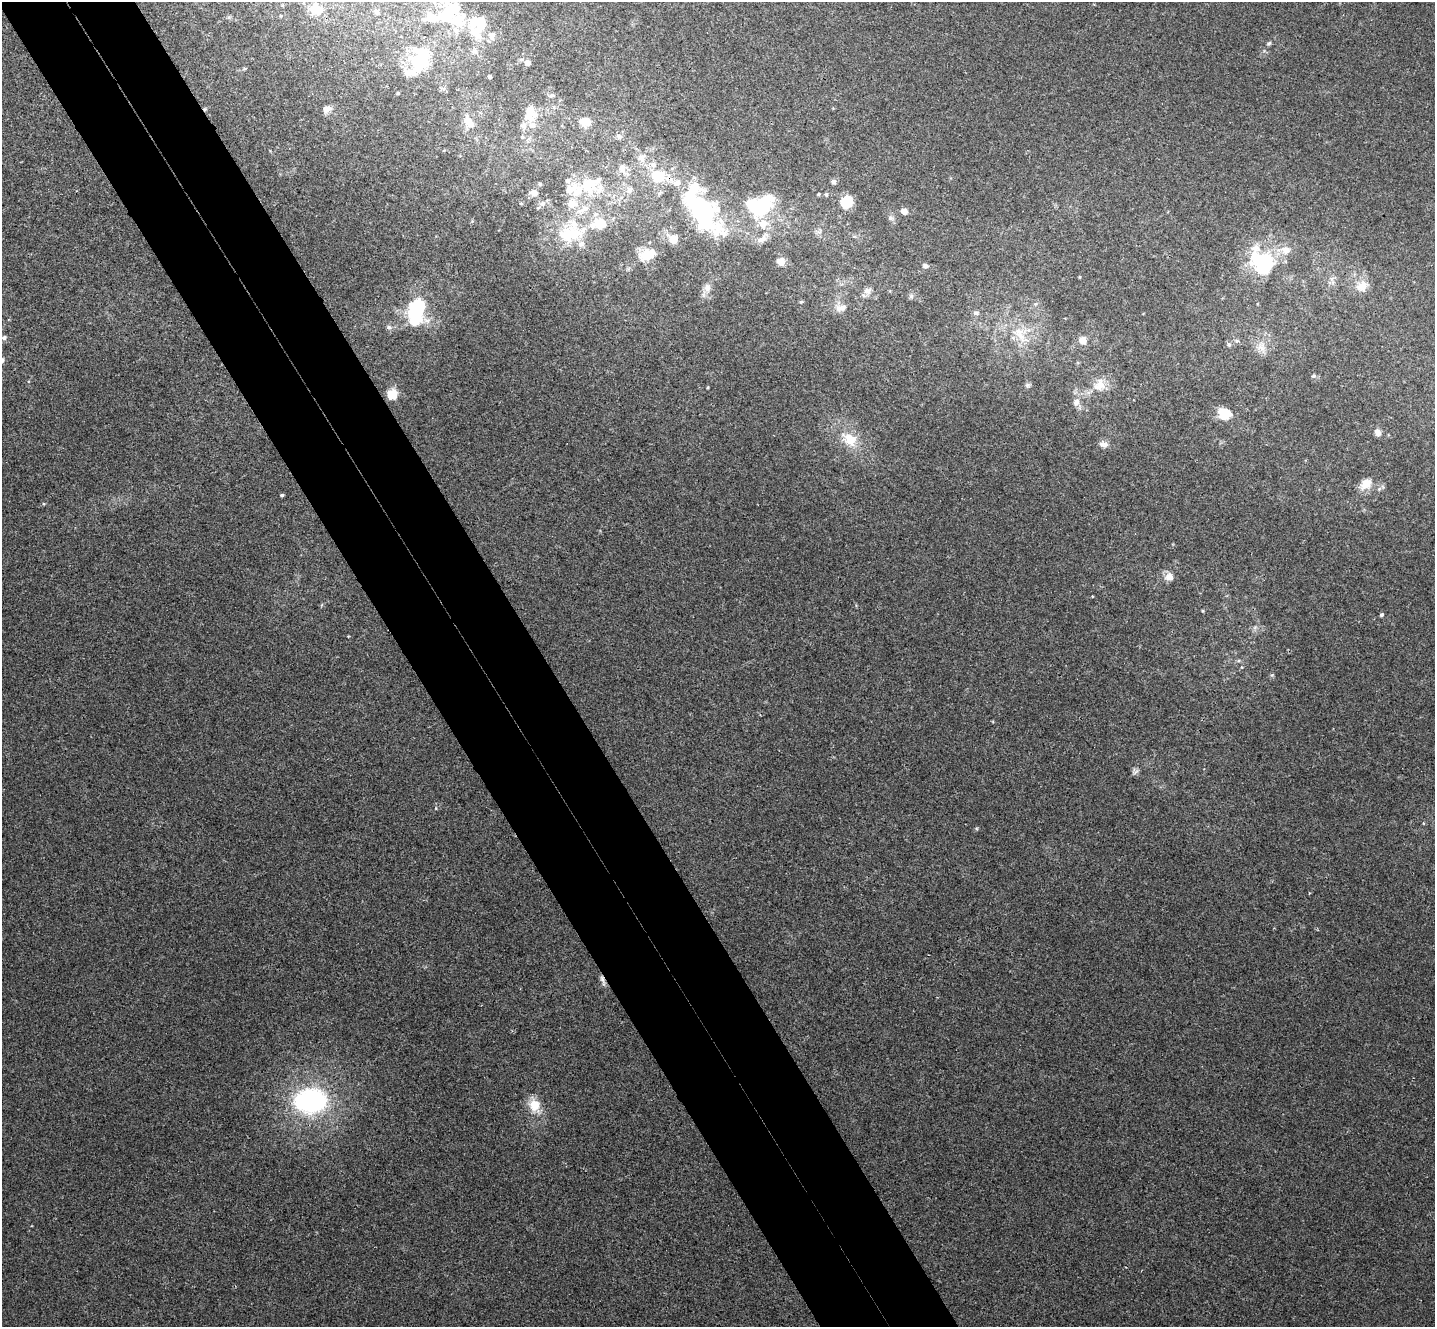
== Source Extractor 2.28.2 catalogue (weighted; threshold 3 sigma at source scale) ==
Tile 11 of 4 x 4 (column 3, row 3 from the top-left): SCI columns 2917-4349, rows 1513-2837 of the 5836 x 5807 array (HDU 1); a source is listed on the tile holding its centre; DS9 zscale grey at full resolution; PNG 1437 x 1329 px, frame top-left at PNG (2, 2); no overlay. Shown black and unused: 10% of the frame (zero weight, under 3 of 4 exposures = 6% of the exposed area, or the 3 px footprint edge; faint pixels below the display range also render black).
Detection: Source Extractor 2.28.2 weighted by HDU 2 'WHT'; one run over the whole footprint, this tile lists its part. Background 0.00452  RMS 0.003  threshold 0.0135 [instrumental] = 3 sigma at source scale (4.5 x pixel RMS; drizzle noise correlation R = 1.50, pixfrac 1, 0.05/0.05 arcsec/px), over >= 5 px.
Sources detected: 95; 8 inside a brighter object's white glare — not listed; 15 inside a brighter listed object's ellipse — not listed separately; the other 72 listed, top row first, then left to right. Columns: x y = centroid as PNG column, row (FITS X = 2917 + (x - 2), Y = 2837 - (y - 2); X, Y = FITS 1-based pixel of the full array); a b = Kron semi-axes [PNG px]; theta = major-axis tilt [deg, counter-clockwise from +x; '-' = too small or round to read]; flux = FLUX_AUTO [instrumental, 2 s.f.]
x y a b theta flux
316 9 19 15 -25 4.5
377 12 7 5 0 0.66
448 13 37 22 43 18
478 22 23 19 -6 10
1269 43 6 5 - 0.5
419 61 38 24 53 16
527 63 5 4 - 2
489 77 3 3 - 0.46
398 93 3 3 - 0.27
327 109 11 8 15 1.9
529 117 18 11 -14 3.2
584 121 13 10 -13 2.7
469 122 18 10 -53 2.6
619 136 9 6 -17 0.81
522 137 4 4 - 0.32
642 158 13 10 87 2.3
653 165 8 8 - 1.6
622 168 10 9 - 2
658 176 6 5 - 15
834 182 6 5 - 0.94
590 185 36 22 33 13
629 190 8 8 - 1.2
534 193 9 7 -6 1.8
818 194 4 3 - 0.3
826 194 6 4 70 0.43
847 202 13 11 54 6.8
542 203 7 7 - 0.99
761 207 29 17 48 19
701 209 49 24 -60 47
904 211 9 7 -16 1.4
891 218 7 6 - 0.68
599 223 15 10 16 7.4
574 235 25 20 -68 10
673 239 9 8 - 3.2
762 239 14 8 28 1.9
647 255 22 15 18 5.4
781 262 10 9 - 2.3
1264 262 43 27 -34 20
925 266 6 6 - 0.92
1079 277 4 3 - 0.26
1362 286 17 13 37 3.5
707 288 11 8 85 1.7
867 291 11 9 16 1.5
911 296 7 5 43 0.63
801 302 6 3 18 0.3
1035 304 6 4 44 0.46
841 308 17 8 15 1.9
976 313 7 6 - 0.77
415 315 20 14 -77 16
389 327 7 6 - 0.74
1020 334 26 12 -64 6
4 338 6 5 - 0.78
1083 340 11 10 - 2
1229 345 6 5 - 0.52
1261 347 14 10 82 2.7
1313 376 6 5 - 0.48
1027 385 6 6 - 0.57
1099 385 19 14 44 4.2
708 387 4 3 - 0.26
392 395 11 10 - 4.3
1076 402 10 8 67 1.7
1225 413 10 9 - 7.7
1378 432 10 7 -64 1.3
850 439 18 13 -56 6.1
1103 444 13 8 -6 1.5
1366 483 16 12 44 3.6
282 495 4 4 - 0.39
1169 577 10 10 - 2
1381 615 4 4 - 0.52
602 979 13 5 -68 1.1
310 1101 33 25 3 42
534 1105 15 14 - 4.9
Overlapping masked pixels (flux is a lower limit): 2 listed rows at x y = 701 209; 602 979
Isophote crosses this tile's border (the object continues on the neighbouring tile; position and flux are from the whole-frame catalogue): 1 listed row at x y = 448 13
Unlisted compact peaks at least as high as the median listed source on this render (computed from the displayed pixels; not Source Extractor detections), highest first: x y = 1272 675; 1203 611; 436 808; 976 828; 1137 771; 44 504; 1255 627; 1383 487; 348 636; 229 17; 1264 51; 1237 341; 1092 596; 1309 893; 472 221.